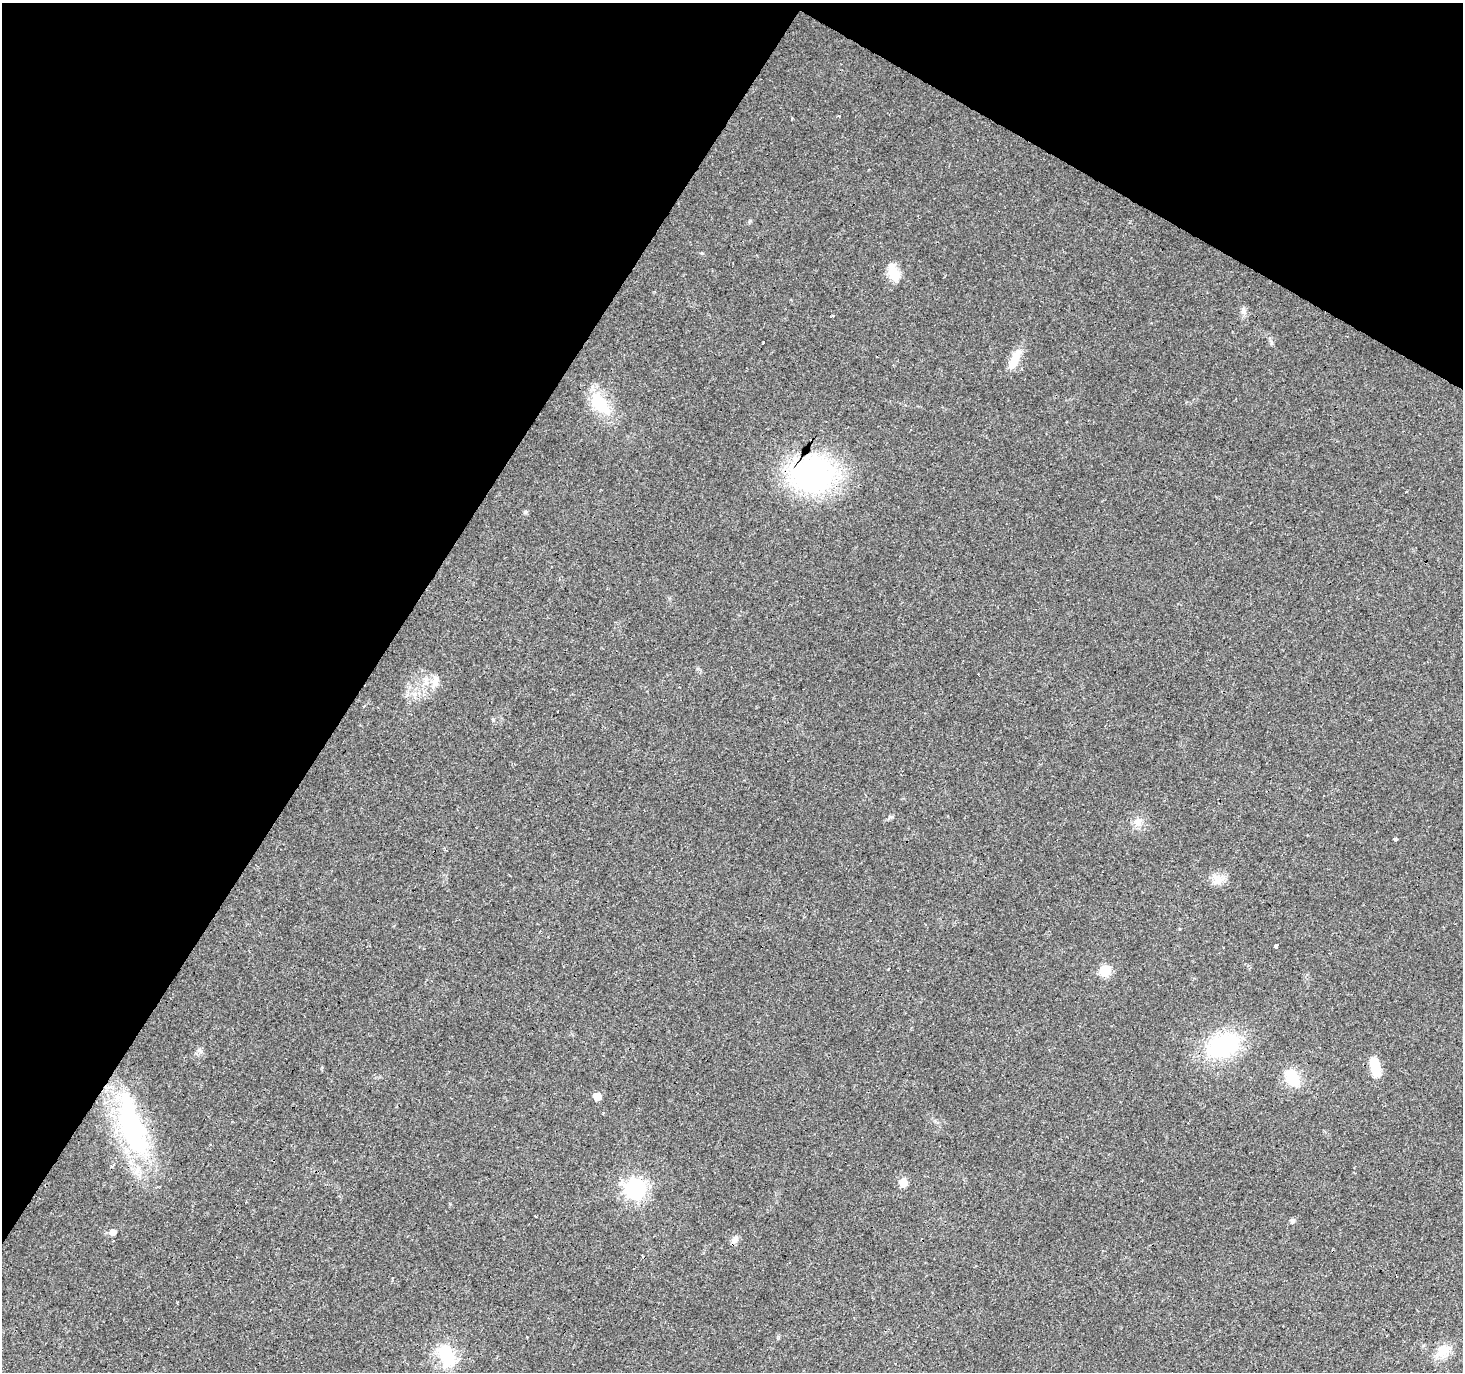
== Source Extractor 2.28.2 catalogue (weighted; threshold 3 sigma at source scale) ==
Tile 2 of 4 x 4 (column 2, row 1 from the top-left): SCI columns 1465-2925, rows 4366-5735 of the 5848 x 5924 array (HDU 1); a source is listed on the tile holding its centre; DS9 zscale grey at full resolution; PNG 1465 x 1374 px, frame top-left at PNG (2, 3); no overlay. Shown black and unused: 31% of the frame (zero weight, under 3 of 4 exposures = <1% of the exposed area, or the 3 px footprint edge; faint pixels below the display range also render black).
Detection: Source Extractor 2.28.2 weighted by HDU 2 'WHT'; one run over the whole footprint, this tile lists its part. Background 0.0278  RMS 0.0032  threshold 0.0145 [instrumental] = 3 sigma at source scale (4.5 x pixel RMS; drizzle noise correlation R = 1.50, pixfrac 1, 0.0396/0.0396 arcsec/px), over >= 5 px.
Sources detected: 44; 1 inside a brighter object's white glare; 8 cosmic-ray / hot-pixel residue — not listed; the other 35 listed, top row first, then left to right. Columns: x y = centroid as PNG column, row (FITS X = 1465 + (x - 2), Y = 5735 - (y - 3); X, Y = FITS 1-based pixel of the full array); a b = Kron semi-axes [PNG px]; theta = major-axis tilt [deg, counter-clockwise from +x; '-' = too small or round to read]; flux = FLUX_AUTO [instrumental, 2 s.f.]
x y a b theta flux
839 116 4 3 - 0.29
792 119 3 3 - 0.93
894 273 20 11 -65 6
1244 311 10 7 -85 1.2
833 316 4 3 - 0.34
764 342 3 3 - 1.2
1015 359 26 10 66 5.9
1021 369 6 2 -44 0.53
600 404 34 15 -52 14
813 474 30 26 6 83
1406 492 3 2 - 0.34
526 512 6 4 0 0.63
435 682 19 8 81 2.6
415 694 7 5 45 1
558 711 3 3 - 0.93
493 720 5 4 - 0.41
891 817 10 3 11 0.45
1138 822 13 10 85 2.6
1395 839 4 3 - 4.4
445 849 5 2 - 0.53
1217 881 20 8 -75 2.5
1277 946 5 3 - 3.3
1105 970 6 6 - 21
1223 1046 26 17 22 41
1375 1067 19 9 -74 8.5
1292 1077 19 13 -56 9.3
597 1096 5 5 - 5.6
132 1125 81 29 -72 54
903 1183 6 5 - 6.8
636 1189 8 8 - 160
1292 1221 6 5 - 0.88
113 1232 6 5 - 2.1
734 1240 11 7 53 1.6
1443 1350 17 14 40 5.8
447 1356 28 17 -76 14
Overlapping masked pixels (flux is a lower limit): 2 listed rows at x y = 813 474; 132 1125
Unlisted compact peaks at least as high as the median listed source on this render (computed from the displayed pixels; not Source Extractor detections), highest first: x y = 199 1050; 702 253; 750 221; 1271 342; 698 669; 450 1204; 1179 929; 888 969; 669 598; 778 1336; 322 1067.